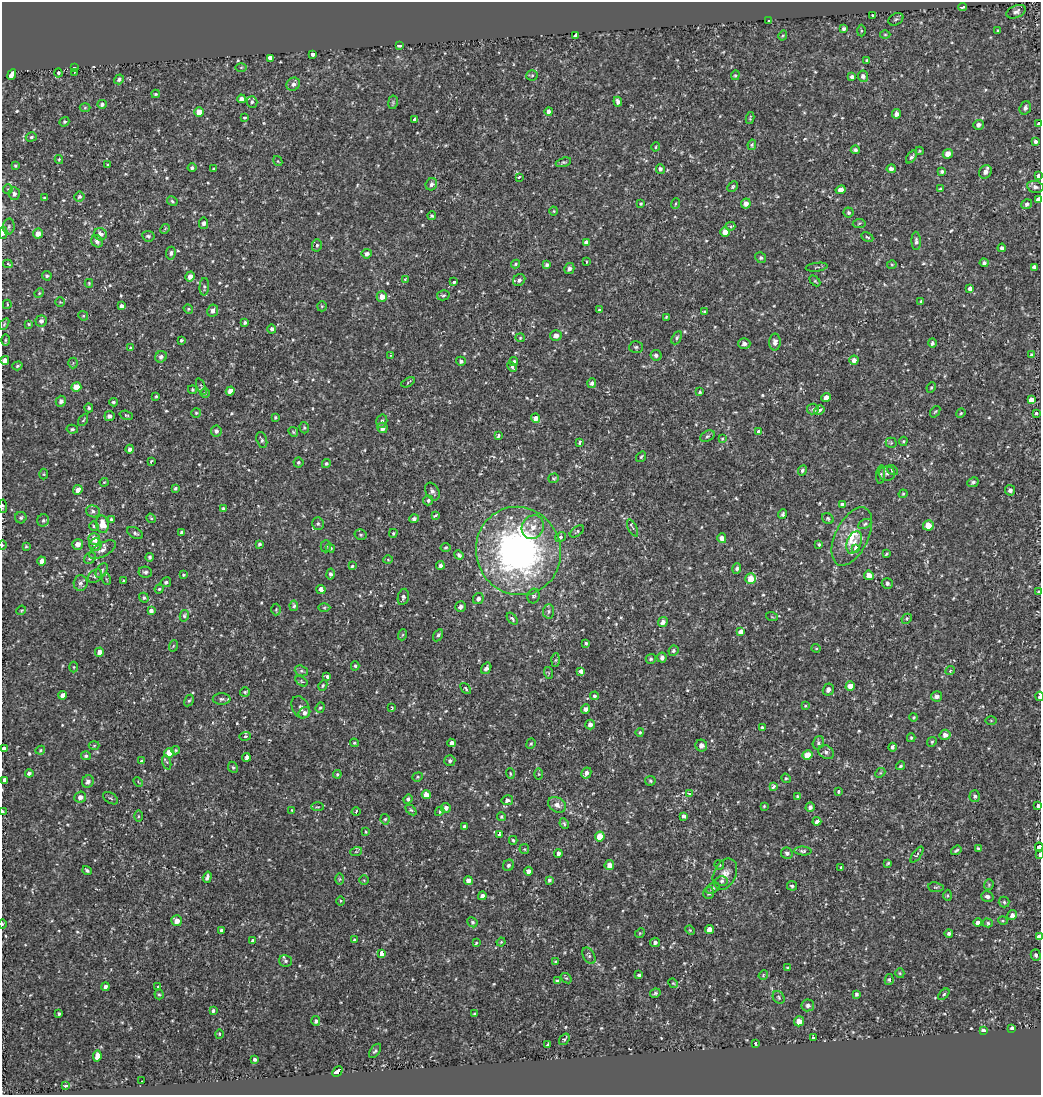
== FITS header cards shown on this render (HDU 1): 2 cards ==
NAXIS1  =                 1039
NAXIS2  =                 1093

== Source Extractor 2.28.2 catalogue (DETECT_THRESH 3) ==
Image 1039 x 1093 px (HDU 1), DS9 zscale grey, 1 PNG px = 1 image px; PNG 1043 x 1097 px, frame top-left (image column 1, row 1093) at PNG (2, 2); each listed source drawn as its Kron ellipse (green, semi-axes under 4 px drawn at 4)
Background 0.00434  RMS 0.0057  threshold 0.0172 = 3 sigma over >= 5 px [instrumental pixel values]
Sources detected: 616; of the 616, the 500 brightest by FLUX_AUTO listed and drawn (116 fainter detections omitted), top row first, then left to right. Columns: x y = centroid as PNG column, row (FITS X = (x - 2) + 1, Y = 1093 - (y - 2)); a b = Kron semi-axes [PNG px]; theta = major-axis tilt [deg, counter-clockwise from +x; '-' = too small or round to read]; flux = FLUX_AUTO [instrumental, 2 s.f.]
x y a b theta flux
962 7 4 3 - 1.2
1016 12 10 6 23 1.5
872 15 3 2 - 0.42
896 19 8 5 29 0.8
769 21 4 3 - 5.3
844 29 4 4 - 0.92
998 30 3 3 - 0.4
861 31 6 3 89 0.46
783 35 5 3 - 0.42
885 35 5 3 - 0.4
576 36 4 4 - 5.3
399 46 4 3 - 0.89
313 54 3 3 - 5
271 58 4 3 - 69
867 61 4 3 - 0.71
74 67 3 3 - 0.7
241 67 5 3 - 0.44
74 72 3 2 - 5.4
58 73 4 3 - 3.8
12 74 6 3 65 14
532 75 5 5 - 0.51
735 75 5 4 - 0.49
863 76 5 5 - 1.5
852 77 4 4 - 1
119 79 5 4 - 0.95
293 84 7 6 - 1.3
155 94 4 3 - 0.49
241 99 4 4 - 1.7
252 102 6 5 - 0.84
393 102 7 4 80 0.59
618 102 5 4 - 1.3
102 104 4 4 - 0.88
85 108 5 3 - 0.39
1025 108 7 5 71 1.1
549 111 4 4 - 1.3
199 112 5 4 - 5.3
897 114 5 4 - 1.8
245 118 3 3 - 0.42
750 118 6 3 81 0.46
415 119 4 3 - 3
64 122 5 4 - 0.61
1039 124 3 3 - 10
978 125 5 5 - 1.5
31 137 6 4 17 0.69
1035 142 3 3 - 4.6
752 145 5 3 - 0.53
656 147 4 3 - 0.45
855 150 4 4 - 1.2
919 151 4 4 - 0.39
948 154 5 4 - 2.8
911 157 7 4 54 0.84
59 159 4 4 - 0.42
278 161 5 4 - 0.39
563 162 8 4 16 0.66
108 165 3 3 - 0.41
15 166 3 3 - 0.51
192 168 4 4 - 0.72
214 169 3 3 - 0.54
660 169 5 4 - 0.95
891 169 4 4 - 2.7
942 171 4 3 - 0.8
985 172 7 6 - 1.8
1038 176 4 3 - 6.7
519 177 3 2 - 1.2
431 184 6 5 - 1.1
733 187 6 4 46 0.58
1035 187 8 6 -10 1.4
8 189 5 5 - 0.44
940 189 3 3 - 0.41
841 190 5 4 - 2
14 194 6 5 - 1.3
79 197 5 5 - 0.74
44 198 4 3 - 0.47
1038 200 4 4 - 12
172 201 6 4 -31 0.56
746 203 5 5 - 2
641 204 3 3 - 0.44
675 204 5 3 - 0.41
1027 204 6 4 35 1.1
554 211 4 4 - 0.43
848 212 5 5 - 0.73
432 216 4 4 - 0.67
204 223 6 4 82 1.2
859 223 6 4 5 0.62
730 226 5 4 - 0.62
9 227 8 6 87 0.97
165 229 5 4 - 0.44
725 232 5 4 - 3.3
3 233 6 4 -87 1.5
38 234 5 5 - 2.7
100 234 6 6 - 2
148 236 6 5 - 0.77
867 237 6 3 -27 0.47
97 241 6 5 - 1.4
916 241 9 4 -87 0.95
586 242 3 3 - 4.6
317 245 6 5 - 0.73
1002 248 4 4 - 1.1
171 253 6 4 82 0.88
367 254 5 4 - 1.3
761 258 5 5 - 0.67
586 262 3 2 - 0.46
984 263 4 4 - 0.92
8 264 5 4 - 0.53
515 264 4 3 - 0.44
547 265 4 4 - 1
892 265 5 3 - 0.38
817 267 11 2 7 0.5
1034 267 4 3 - 3.6
569 269 6 5 - 1.3
47 276 5 4 - 0.64
190 276 5 4 - 2.3
405 279 4 4 - 0.67
519 280 6 5 - 1.1
815 281 6 4 -45 0.48
454 282 4 3 - 1.1
89 283 4 3 - 0.38
204 287 9 4 87 0.82
970 288 4 3 - 4.7
39 293 5 4 - 0.43
443 295 6 5 - 0.6
382 297 5 5 - 2.7
921 301 3 3 - 0.44
60 302 5 5 - 0.42
7 304 4 3 - 0.4
121 306 4 4 - 1.2
322 306 5 5 - 0.48
188 309 5 4 - 0.46
600 309 4 3 - 0.86
213 311 6 5 - 1.5
704 312 4 3 - 0.6
83 316 5 4 - 0.48
666 317 4 3 - 0.4
41 321 5 5 - 1.1
245 322 4 3 - 0.78
4 324 6 3 54 0.46
29 324 3 3 - 0.38
272 329 4 4 - 0.96
556 335 5 5 - 2
520 338 4 4 - 0.43
677 338 7 4 59 0.71
5 340 6 4 89 0.46
181 340 3 3 - 0.73
775 342 8 6 89 1.4
744 343 6 5 - 1.3
932 343 5 4 - 0.88
636 347 7 5 2 0.71
131 348 4 4 - 0.84
1031 354 4 3 - 0.43
391 355 3 3 - 0.77
656 355 5 5 - 1.1
161 357 6 5 - 1.4
5 360 4 4 - 1.6
854 360 4 4 - 1.9
461 361 5 4 - 0.89
514 361 4 4 - 0.68
73 363 5 5 - 0.47
17 366 5 4 - 0.51
512 367 5 4 - 0.99
408 382 7 3 30 0.4
592 383 5 4 - 1
76 387 5 5 - 5.6
201 387 9 3 -68 0.54
931 387 5 4 - 0.52
192 390 4 4 - 0.46
230 391 5 4 - 2.3
700 392 4 3 - 0.53
205 393 5 4 - 0.55
156 396 3 3 - 0.49
826 397 5 4 - 2.1
1031 400 4 3 - 13
61 401 5 5 - 1.4
113 402 4 4 - 0.65
89 408 4 4 - 0.75
813 409 6 5 - 0.79
819 410 5 4 - 1.7
935 412 6 3 53 0.44
196 413 5 5 - 0.49
961 413 5 4 - 0.48
1036 414 3 3 - 3.8
126 415 7 4 -16 0.52
109 416 5 5 - 1.6
275 417 3 3 - 0.51
535 418 5 4 - 5.2
83 420 7 4 59 0.49
382 421 7 5 75 1.1
304 428 6 4 -72 0.54
382 428 5 5 - 1.9
72 429 6 4 -10 0.53
216 431 5 5 - 1.1
759 431 3 3 - 1.9
293 432 5 4 - 0.53
498 436 4 3 - 1.3
707 436 8 5 27 0.8
722 439 4 4 - 0.4
262 440 8 5 -73 0.83
903 441 5 4 - 0.49
580 442 4 3 - 0.58
891 443 5 5 - 0.51
130 449 4 4 - 1.2
641 457 5 3 - 0.44
151 461 4 3 - 0.47
298 462 5 5 - 0.6
326 464 4 4 - 0.58
802 470 5 4 - 0.75
893 470 6 4 -36 1.4
44 474 5 3 - 0.4
887 474 8 7 - 1.1
881 475 9 4 85 0.75
554 478 5 4 - 0.5
104 482 4 4 - 0.4
973 482 6 4 24 0.93
175 488 4 4 - 0.6
78 490 5 4 - 2
1010 490 5 5 - 1.2
432 491 9 6 -59 1.4
903 494 4 3 - 0.45
428 500 5 5 - 0.93
842 505 4 3 - 4.1
3 506 6 3 -87 0.44
223 508 4 3 - 0.51
93 511 7 6 - 1
783 514 5 3 - 0.69
435 515 4 3 - 0.8
21 518 6 5 - 0.72
151 518 5 4 - 0.52
828 518 6 5 - 0.61
111 519 3 3 - 0.59
414 519 4 3 - 0.95
43 520 6 6 - 0.85
102 524 9 6 -81 5.5
318 524 6 5 - 0.77
865 524 7 4 27 0.68
928 525 5 5 - 4.8
94 526 4 4 - 0.52
533 527 12 10 60 3.9
633 528 9 3 -63 0.49
577 531 8 4 36 0.65
182 532 4 3 - 0.71
135 533 8 5 -29 0.92
393 533 4 3 - 0.47
360 535 6 5 - 0.63
852 536 31 16 64 11
561 537 6 4 31 0.64
722 538 5 4 - 1.9
94 539 6 5 - 3.8
854 542 12 7 68 2.2
78 544 5 5 - 2.4
259 544 4 3 - 0.64
819 544 4 3 - 0.54
2 545 4 3 - 0.38
96 545 6 6 - 3
26 546 4 3 - 0.45
326 546 6 5 - 0.68
330 548 4 4 - 0.65
446 548 5 4 - 0.56
856 548 4 3 - 4.6
102 550 15 7 29 2.3
518 551 44 42 -68 140
886 554 4 2 - 0.45
459 555 5 3 - 0.78
150 557 4 4 - 0.61
90 558 6 5 - 0.93
388 560 5 3 - 0.39
42 561 4 4 - 2.4
440 565 4 3 - 1.1
352 566 4 4 - 0.43
737 568 5 4 - 0.93
102 571 8 5 60 0.93
145 572 7 5 -10 0.94
330 574 5 4 - 0.94
183 575 4 3 - 0.5
869 575 5 4 - 3
95 576 8 6 41 1.3
106 579 6 3 -71 0.58
751 579 5 5 - 6.1
124 581 3 3 - 0.66
166 582 5 4 - 0.86
80 583 8 7 - 1.3
887 583 5 5 - 1.1
159 589 4 4 - 0.52
321 589 5 4 - 2.4
1039 592 3 3 - 4.5
534 596 7 6 - 0.97
403 597 8 5 78 1.1
144 598 5 4 - 0.68
478 599 6 5 - 1.2
294 606 5 4 - 0.72
461 606 6 5 - 1.3
324 608 6 4 1 0.54
276 609 6 5 - 0.53
21 610 5 4 - 0.48
151 611 4 4 - 1.5
549 611 7 5 88 0.85
184 616 6 4 77 0.61
772 617 6 3 -19 0.38
512 619 7 4 -50 1.1
907 619 5 4 - 0.54
663 622 5 4 - 1.4
740 632 4 3 - 3.7
402 635 5 3 - 0.43
438 635 6 4 59 0.77
586 643 3 3 - 3.3
173 646 6 3 71 0.46
816 648 4 4 - 0.4
673 651 5 4 - 0.81
99 652 4 4 - 2.5
662 657 5 4 - 1.2
651 659 5 5 - 0.68
556 660 6 4 88 0.6
355 666 4 4 - 0.49
74 667 5 3 - 0.4
486 668 6 4 57 1.3
301 671 7 5 -19 0.74
950 671 5 4 - 0.45
581 672 4 3 - 8.1
549 673 6 4 -71 0.47
327 677 3 3 - 2.4
301 681 6 4 -32 0.52
323 685 5 4 - 0.58
850 686 5 4 - 3
466 688 6 3 -49 0.6
828 690 6 5 - 1.6
245 692 5 5 - 0.55
62 695 4 4 - 1.9
595 696 4 4 - 0.79
936 696 6 5 - 1.3
1039 696 4 2 - 10
222 699 9 5 0 1.1
189 701 6 4 60 0.59
805 706 4 3 - 0.44
301 707 12 8 -61 1.4
320 708 5 4 - 0.61
392 708 4 2 - 0.6
586 709 5 4 - 1.7
304 713 6 5 - 1.6
914 717 4 4 - 0.42
991 721 5 4 - 0.42
590 724 5 4 - 1.7
762 727 3 3 - 0.5
640 732 4 4 - 0.51
945 735 5 5 - 1.8
245 736 6 4 3 0.67
911 738 4 4 - 0.56
932 742 5 4 - 0.52
354 743 4 3 - 0.44
451 743 4 4 - 2.4
818 743 7 5 70 0.83
531 744 5 4 - 0.51
94 745 5 3 - 0.39
701 745 6 5 - 1.7
893 747 4 3 - 0.9
3 748 4 3 - 10
40 750 5 4 - 0.42
176 750 4 4 - 0.45
826 752 8 6 -35 1.3
169 753 5 4 - 5.3
807 755 5 5 - 6.3
86 756 5 4 - 0.78
246 757 4 4 - 1.5
142 761 4 4 - 1.1
450 761 5 5 - 0.91
167 762 7 4 -74 0.61
900 766 4 3 - 0.59
233 767 6 4 -65 0.57
29 773 4 4 - 0.98
586 773 6 4 62 1.3
880 773 5 4 - 0.48
337 774 4 3 - 0.44
510 774 5 3 - 0.45
539 774 6 4 -89 0.44
418 777 5 4 - 0.54
786 778 5 4 - 0.51
4 780 3 3 - 5.5
650 781 5 5 - 0.59
88 782 6 5 - 1.5
138 782 5 3 - 0.38
773 786 3 3 - 2.4
839 791 3 3 - 0.47
690 793 4 3 - 1.8
426 795 4 4 - 3.7
975 796 6 5 - 0.97
80 797 6 5 - 2.1
798 797 4 3 - 0.73
110 798 8 5 -35 0.68
408 799 5 4 - 0.87
507 800 6 5 - 1.2
557 805 9 7 -32 2.3
764 806 3 3 - 0.38
1038 806 4 3 - 4.6
317 807 6 3 0 0.43
810 807 5 4 - 1.2
446 808 5 5 - 1.4
292 810 4 3 - 0.38
411 810 6 4 -43 0.57
440 811 5 4 - 0.67
2 812 4 2 - 2
356 812 4 3 - 0.44
138 816 5 3 - 0.47
683 816 4 3 - 2
501 817 4 4 - 0.48
385 819 5 4 - 0.56
817 821 4 3 - 1.2
564 824 5 3 - 0.59
465 827 4 3 - 1.3
365 832 4 2 - 0.38
500 834 4 3 - 1.7
600 837 5 4 - 5.5
513 840 4 3 - 0.49
1039 847 4 3 - 20
978 848 3 2 - 0.49
524 849 5 4 - 0.44
956 850 5 3 - 0.59
803 851 8 4 -4 0.79
356 852 6 3 19 0.43
558 853 4 3 - 1.1
787 853 6 5 - 1.2
1039 854 4 2 - 0.66
917 855 9 3 54 0.56
888 863 4 3 - 0.51
508 865 6 5 - 0.93
609 865 5 4 - 3
719 865 5 4 - 0.42
841 867 3 3 - 0.47
87 870 5 4 - 0.73
528 871 4 4 - 1.7
725 874 16 11 65 3.6
207 877 6 3 72 1
339 879 5 3 - 0.4
364 880 5 5 - 0.42
468 880 4 4 - 2
549 880 4 3 - 0.72
722 881 6 5 - 0.76
989 885 5 4 - 0.5
792 886 5 4 - 0.73
936 887 8 5 -7 0.69
713 888 7 5 30 0.72
709 893 6 5 - 0.99
948 895 5 4 - 0.48
482 896 4 4 - 1.4
987 897 6 5 - 1.1
340 901 5 3 - 0.38
1004 902 5 5 - 0.63
1012 915 5 4 - 1.5
177 921 5 5 - 2.5
1003 921 5 3 - 0.39
472 922 5 4 - 0.6
978 923 4 4 - 1.6
988 923 5 4 - 0.72
2 924 5 3 - 0.46
709 929 4 4 - 3
221 930 3 3 - 0.63
690 930 5 4 - 0.42
640 933 5 4 - 0.43
949 933 4 4 - 0.94
1039 936 3 3 - 11
354 940 4 3 - 0.52
253 941 3 3 - 2.1
501 942 4 4 - 0.46
655 942 5 4 - 1.1
476 943 3 3 - 0.43
381 953 3 3 - 33
1036 955 6 5 - 0.9
589 956 9 5 -60 1
285 961 6 6 - 0.83
556 962 4 4 - 0.66
788 968 4 3 - 0.49
900 973 5 4 - 0.52
639 975 4 3 - 0.62
763 975 5 4 - 0.43
566 978 6 4 -39 0.51
889 980 5 4 - 0.6
557 981 4 3 - 0.76
673 983 5 4 - 0.47
158 986 3 3 - 0.85
105 987 4 4 - 1.3
655 993 5 4 - 0.63
159 994 5 4 - 0.5
856 994 4 3 - 0.73
944 994 7 3 45 0.53
779 997 7 5 -56 0.67
808 1005 6 6 - 1.3
213 1011 4 3 - 0.68
59 1014 3 3 - 0.51
474 1014 3 3 - 0.4
316 1021 5 4 - 0.92
799 1021 5 5 - 3.5
1012 1028 3 3 - 7.6
984 1030 4 3 - 9.3
219 1034 5 4 - 0.41
813 1037 3 3 - 1.9
564 1039 6 4 52 0.97
755 1043 3 2 - 0.38
548 1045 4 3 - 1.1
375 1051 8 4 55 0.73
97 1056 5 3 - 14
255 1059 3 3 - 0.77
337 1072 6 3 45 16
142 1081 3 2 - 0.4
66 1086 4 3 - 1.4
At the frame edge (FLAGS 8, measured only in part): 16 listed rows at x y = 1039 124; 1038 176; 1038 200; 3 233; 5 360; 3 506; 2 545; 1039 592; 1039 696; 3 748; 1038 806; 2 812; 1039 847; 1039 854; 2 924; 1039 936
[116 fainter detections neither listed nor drawn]